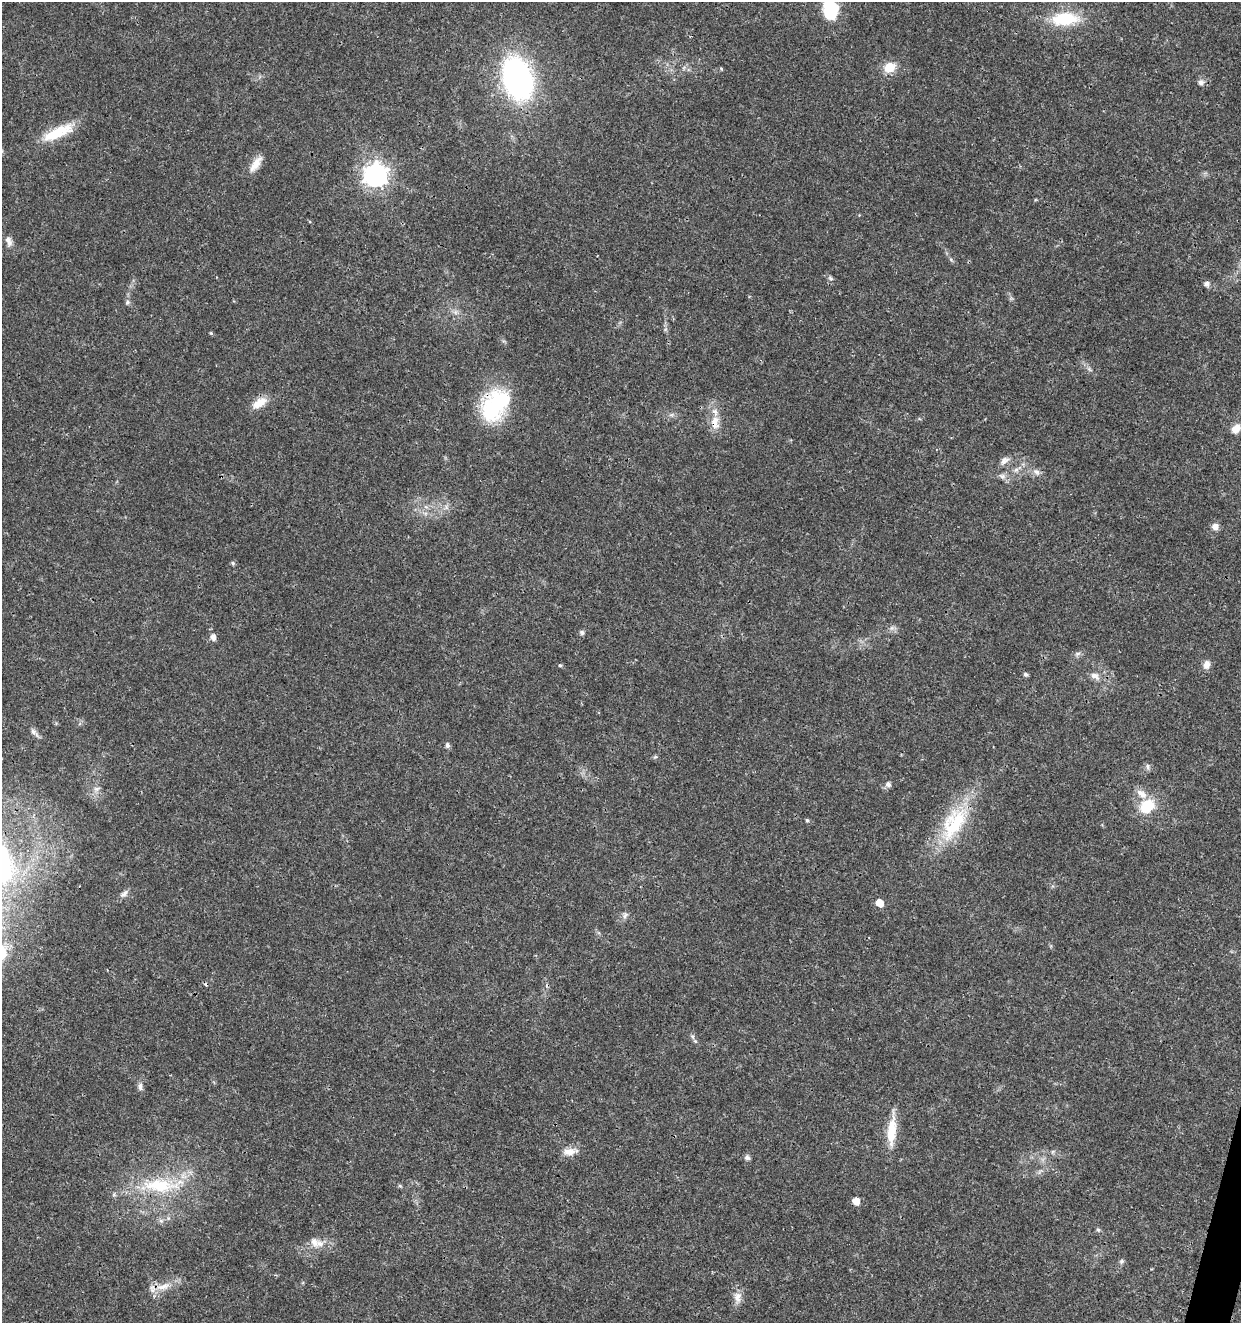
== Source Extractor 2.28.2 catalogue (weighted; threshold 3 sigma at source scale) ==
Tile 6 of 4 x 4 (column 2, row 2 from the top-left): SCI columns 1524-2762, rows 2645-3965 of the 5462 x 5297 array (HDU 1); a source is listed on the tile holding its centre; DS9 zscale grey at full resolution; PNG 1243 x 1325 px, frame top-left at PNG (2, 2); no overlay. Shown black and unused: <1% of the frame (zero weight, under 3 of 4 exposures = <1% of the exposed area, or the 3 px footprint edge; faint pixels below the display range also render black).
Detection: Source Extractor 2.28.2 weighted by HDU 2 'WHT'; one run over the whole footprint, this tile lists its part. Background 0.0181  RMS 0.002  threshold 0.00906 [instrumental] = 3 sigma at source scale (4.5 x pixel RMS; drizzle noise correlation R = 1.50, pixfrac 1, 0.0396/0.0396 arcsec/px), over >= 5 px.
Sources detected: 62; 1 cosmic-ray / hot-pixel residue — not listed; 2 inside a brighter listed object's ellipse — not listed separately; the other 59 listed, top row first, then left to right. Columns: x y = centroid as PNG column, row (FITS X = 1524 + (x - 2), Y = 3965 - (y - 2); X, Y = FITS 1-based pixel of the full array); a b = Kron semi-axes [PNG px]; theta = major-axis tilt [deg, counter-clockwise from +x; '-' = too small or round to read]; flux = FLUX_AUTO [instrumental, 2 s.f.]
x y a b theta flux
830 9 18 13 -84 11
1065 19 27 13 4 9.9
890 67 13 11 22 3.2
721 69 5 3 - 0.25
518 78 34 22 -73 58
1201 82 8 7 - 0.76
58 132 41 12 24 6.7
256 164 24 9 55 2.4
375 175 9 8 - 160
9 241 14 8 -72 1.1
830 278 7 6 - 0.49
1207 284 7 7 - 0.69
127 302 7 5 24 0.4
455 312 7 4 90 0.52
211 333 5 4 - 0.24
259 403 21 11 30 2.8
495 405 39 27 54 17
715 423 20 11 -87 2.7
1236 429 10 8 46 2.1
1004 461 13 8 41 1.1
1037 472 9 6 -16 0.81
1002 476 10 6 -10 0.81
426 507 7 4 -18 0.42
446 507 7 4 -72 0.44
1215 527 9 8 - 1.1
233 563 5 5 - 0.38
891 628 7 4 71 0.43
582 633 7 5 -59 0.42
213 637 6 6 - 1.1
1078 654 8 5 20 0.52
560 665 5 4 - 0.3
1206 665 11 8 72 1.2
1026 674 5 5 - 0.49
1095 676 13 9 -26 1.3
34 732 15 6 -49 0.86
447 745 6 5 - 0.6
1147 767 10 5 -81 0.5
888 784 6 6 - 0.8
96 789 9 6 29 0.74
1147 806 23 16 39 5.6
807 820 5 4 - 0.31
954 823 54 27 59 14
124 894 13 6 42 0.86
879 903 6 5 - 3.1
625 915 10 5 63 0.62
692 1036 8 4 -58 0.44
140 1087 11 6 -90 0.72
892 1130 38 10 85 5.5
570 1151 21 9 6 2
747 1157 8 7 - 0.55
161 1185 60 19 1 14
400 1186 6 4 -19 0.27
856 1201 6 5 - 2.4
161 1221 6 6 - 0.53
1098 1230 5 5 - 0.31
320 1244 13 10 16 1.7
1121 1261 7 5 47 0.42
163 1286 25 8 16 2.8
737 1297 16 10 -89 1.7
Overlapping masked pixels (flux is a lower limit): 3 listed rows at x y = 495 405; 715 423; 163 1286
Isophote crosses this tile's border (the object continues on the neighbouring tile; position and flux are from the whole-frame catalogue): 1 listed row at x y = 830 9